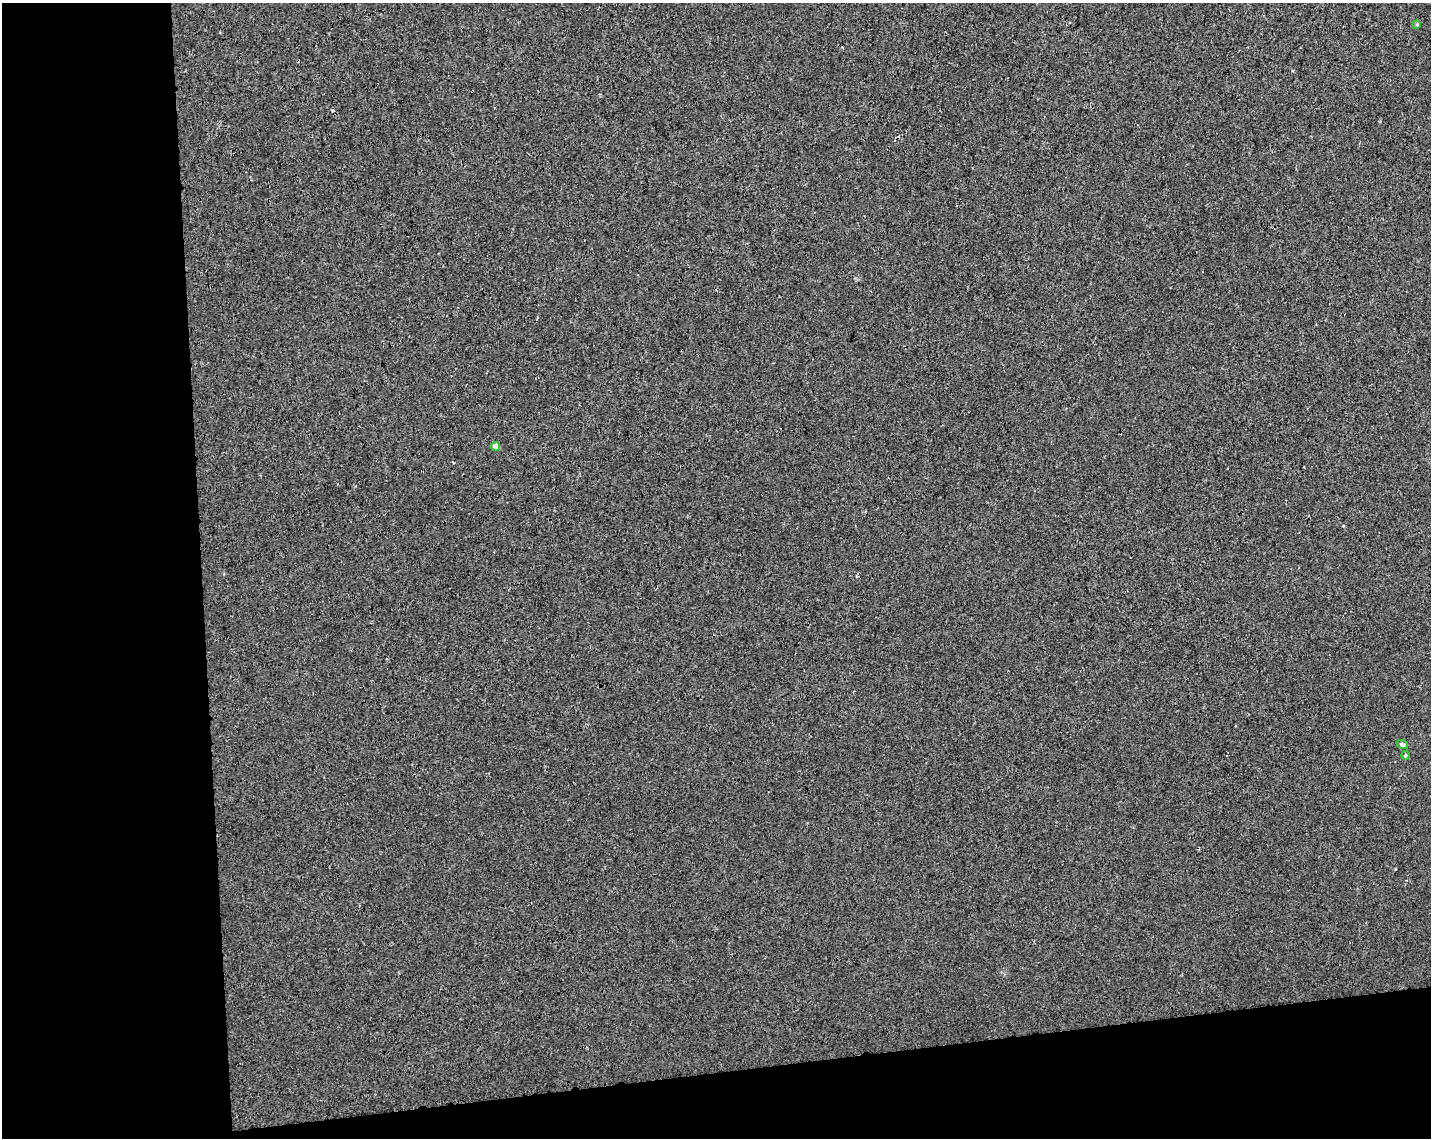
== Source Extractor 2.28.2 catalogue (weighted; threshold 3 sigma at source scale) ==
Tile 10 of 3 x 4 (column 1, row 4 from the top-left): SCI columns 17-1445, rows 59-1194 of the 4361 x 4660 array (HDU 1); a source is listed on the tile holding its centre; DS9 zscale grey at full resolution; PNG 1433 x 1140 px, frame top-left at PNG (2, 3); each listed source drawn as its Kron ellipse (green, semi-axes under 4 px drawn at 4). Shown black and unused: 20% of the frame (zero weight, under 3 of 4 exposures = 5% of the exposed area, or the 3 px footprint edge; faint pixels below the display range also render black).
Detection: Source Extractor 2.28.2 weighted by HDU 2 'WHT'; one run over the whole footprint, this tile lists its part. Background 0.00155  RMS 0.004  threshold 0.018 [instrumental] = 3 sigma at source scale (4.5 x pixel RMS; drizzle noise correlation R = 1.50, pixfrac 1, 0.0396/0.0396 arcsec/px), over >= 5 px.
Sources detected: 4; all 4 listed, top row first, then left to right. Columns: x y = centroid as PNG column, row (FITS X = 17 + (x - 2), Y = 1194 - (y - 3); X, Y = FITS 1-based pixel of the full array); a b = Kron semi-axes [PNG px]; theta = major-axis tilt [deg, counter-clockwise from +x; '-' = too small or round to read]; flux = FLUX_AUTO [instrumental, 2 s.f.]
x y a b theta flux
1417 24 4 4 - 0.37
496 447 4 4 - 3
1402 744 6 3 -18 1
1405 755 4 4 - 0.54